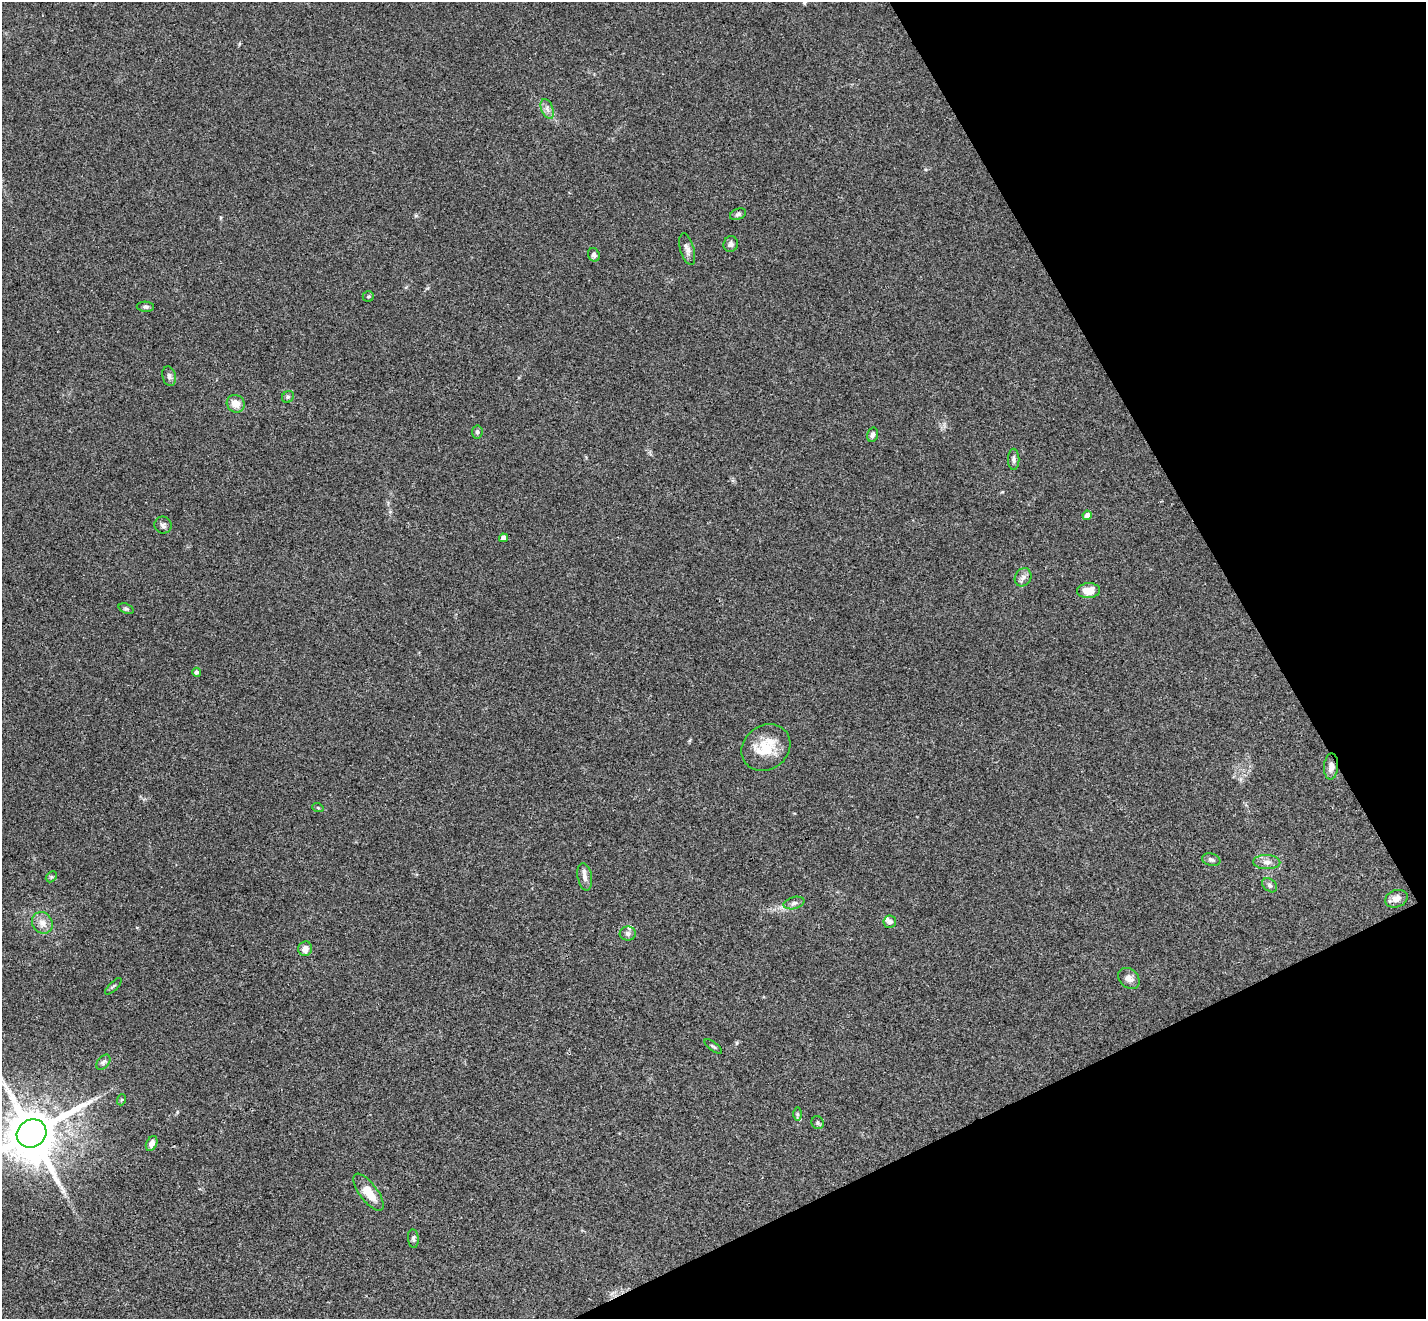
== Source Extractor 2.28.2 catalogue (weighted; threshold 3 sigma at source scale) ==
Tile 12 of 4 x 4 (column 4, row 3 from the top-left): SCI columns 4327-5750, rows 1636-2952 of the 5803 x 5771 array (HDU 1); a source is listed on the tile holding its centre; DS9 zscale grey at full resolution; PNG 1428 x 1321 px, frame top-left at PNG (2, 2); each listed source drawn as its Kron ellipse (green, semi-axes under 4 px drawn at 4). Shown black and unused: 23% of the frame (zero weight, under 3 of 4 exposures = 6% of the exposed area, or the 3 px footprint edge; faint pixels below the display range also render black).
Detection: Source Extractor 2.28.2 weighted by HDU 2 'WHT'; one run over the whole footprint, this tile lists its part. Background 0.0573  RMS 0.0052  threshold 0.0232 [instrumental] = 3 sigma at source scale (4.5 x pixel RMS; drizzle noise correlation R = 1.50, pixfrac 1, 0.05/0.05 arcsec/px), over >= 5 px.
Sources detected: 47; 2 inside a brighter listed object's ellipse — not listed separately; the other 45 listed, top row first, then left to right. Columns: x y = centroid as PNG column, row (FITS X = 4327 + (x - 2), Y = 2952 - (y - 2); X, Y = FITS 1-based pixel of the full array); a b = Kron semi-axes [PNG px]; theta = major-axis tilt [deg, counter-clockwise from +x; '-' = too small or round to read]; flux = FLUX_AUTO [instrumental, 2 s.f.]
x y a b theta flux
547 109 10 6 -69 2.1
738 214 8 5 23 1.2
731 244 8 7 - 1.6
687 249 16 7 -75 2.6
594 255 7 6 - 1.5
368 296 6 5 - 0.75
145 307 9 5 -2 1.2
169 376 10 6 -75 1.7
288 397 6 5 - 0.99
236 404 9 8 - 5.5
477 432 6 5 - 1.1
872 435 7 5 75 1.4
1014 459 10 5 -89 1.5
1087 515 5 4 - 2.2
163 525 9 8 - 1.8
504 538 4 4 - 2.6
1023 577 9 8 - 2.3
1089 591 11 7 3 6.6
126 609 8 5 -21 0.93
197 672 4 4 - 1.3
766 748 26 22 37 15
1331 766 13 7 85 3.7
318 808 5 3 - 0.5
1211 860 9 6 -14 1.3
1267 862 13 7 -1 2.9
51 877 6 4 45 0.83
585 877 14 7 -80 3
1270 885 8 6 -41 1.4
1396 899 11 8 18 3.4
794 903 10 6 15 1.7
890 922 6 6 - 1.9
42 923 11 10 - 3.8
628 934 8 7 - 1.7
305 949 7 7 - 3.7
1129 978 12 9 -44 3
113 986 11 3 45 0.81
713 1047 10 3 -37 0.82
103 1062 9 5 49 1.4
121 1100 6 3 70 0.63
798 1114 7 4 -90 0.83
818 1123 7 6 - 1.1
32 1133 15 13 33 3500
152 1143 8 5 65 2.3
369 1192 22 9 -53 9.2
413 1239 9 5 -84 1.3
Overlapping masked pixels (flux is a lower limit): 1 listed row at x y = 1331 766
Isophote crosses this tile's border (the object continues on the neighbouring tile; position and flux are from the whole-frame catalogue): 1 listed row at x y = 32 1133